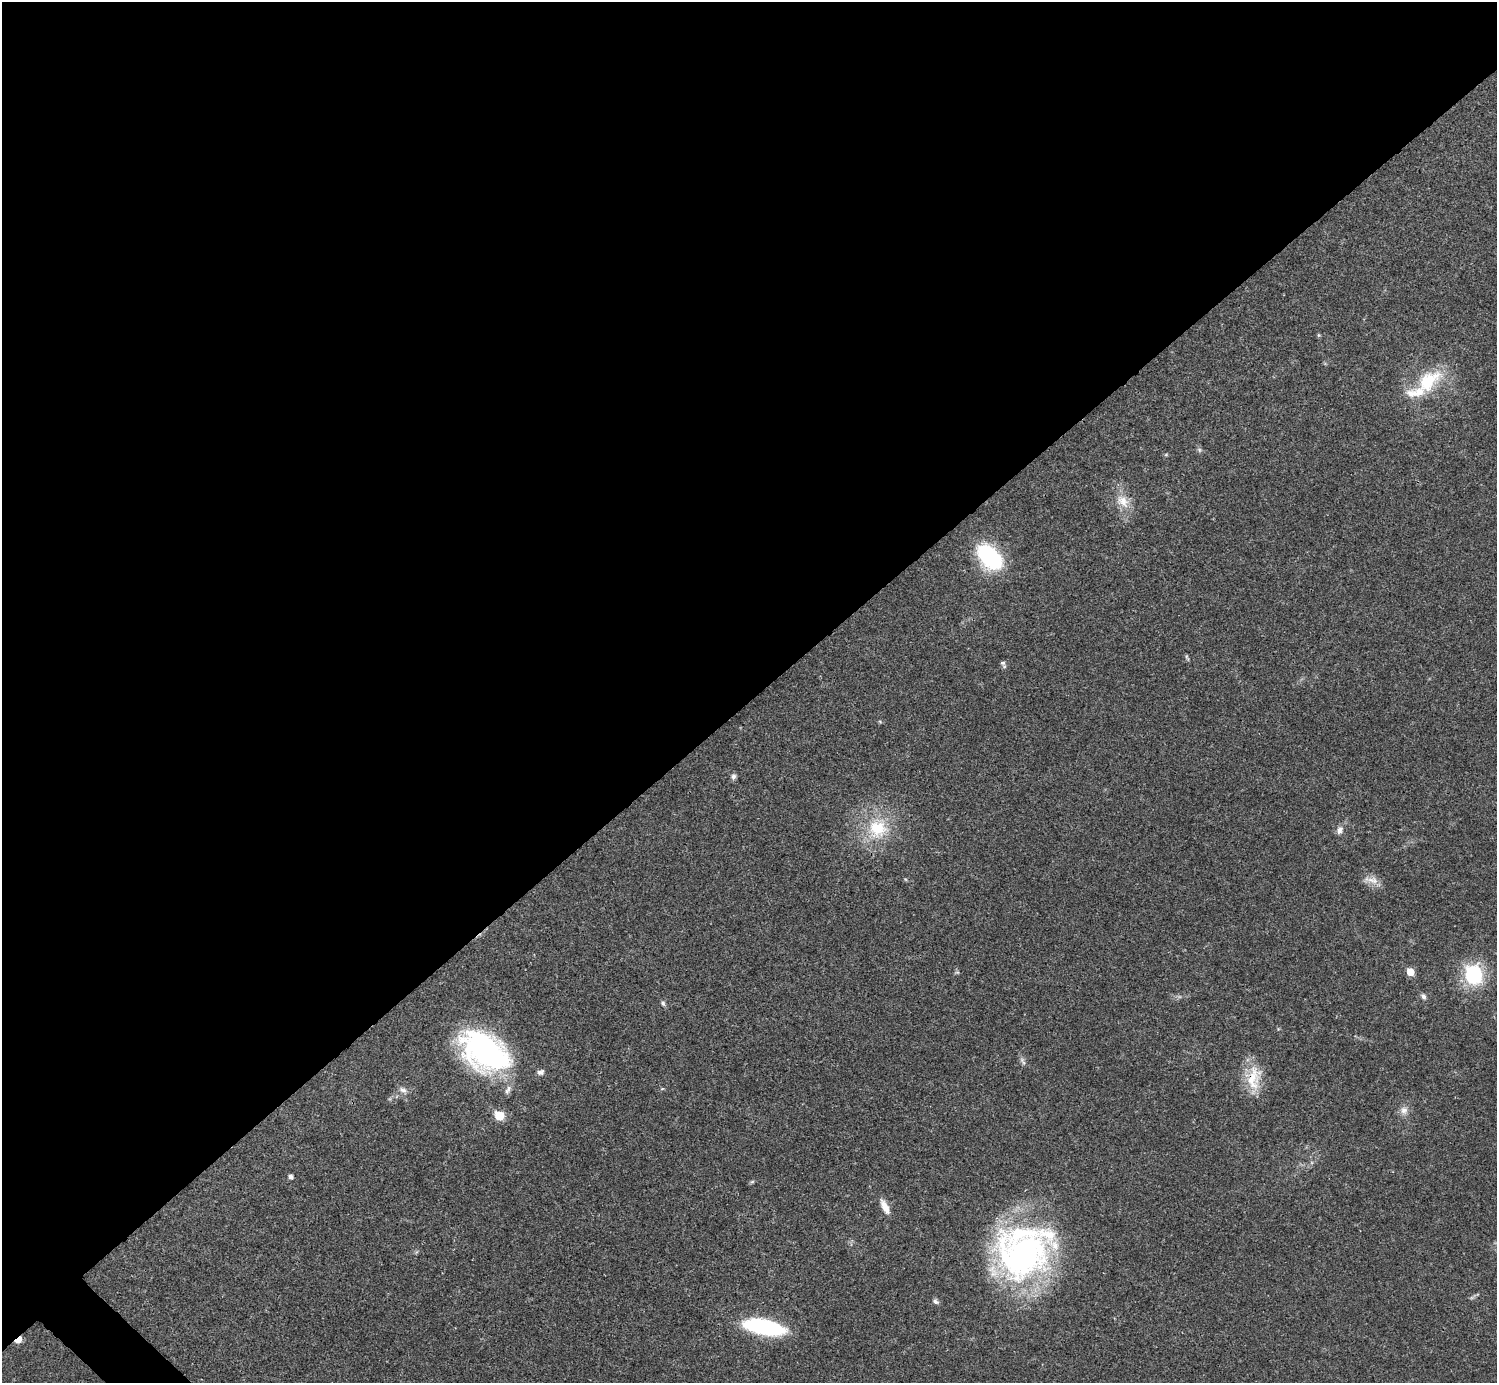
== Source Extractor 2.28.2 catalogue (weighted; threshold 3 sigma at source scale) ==
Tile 2 of 4 x 4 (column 2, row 1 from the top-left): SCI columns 1495-2989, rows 4302-5682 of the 5981 x 5981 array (HDU 1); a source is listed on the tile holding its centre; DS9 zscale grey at full resolution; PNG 1499 x 1385 px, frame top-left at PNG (2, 2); no overlay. Shown black and unused: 51% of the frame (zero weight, under 3 of 4 exposures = <1% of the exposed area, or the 3 px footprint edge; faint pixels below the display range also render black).
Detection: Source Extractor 2.28.2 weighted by HDU 2 'WHT'; one run over the whole footprint, this tile lists its part. Background 0.0208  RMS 0.0022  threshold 0.0101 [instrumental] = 3 sigma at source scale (4.5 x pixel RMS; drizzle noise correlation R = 1.50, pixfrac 1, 0.05/0.05 arcsec/px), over >= 5 px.
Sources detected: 39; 4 inside a brighter listed object's ellipse — not listed separately; the other 35 listed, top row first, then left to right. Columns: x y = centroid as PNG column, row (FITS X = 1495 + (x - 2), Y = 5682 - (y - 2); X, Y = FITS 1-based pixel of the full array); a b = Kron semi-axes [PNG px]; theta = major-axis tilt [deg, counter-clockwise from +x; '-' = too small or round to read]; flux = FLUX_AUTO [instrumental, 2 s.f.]
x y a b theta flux
1319 335 5 5 - 0.28
1428 381 39 22 41 13
1199 450 7 5 -48 0.47
1166 455 6 4 1 0.28
1123 501 21 14 -38 4
990 557 30 18 -47 22
1187 657 10 3 -70 0.36
1003 663 8 6 -46 0.57
880 722 6 4 -20 0.27
733 776 7 7 - 0.74
877 828 31 29 70 13
1340 830 11 8 69 1.2
905 879 5 4 - 0.26
1371 880 25 9 -8 2
957 972 6 4 1 0.32
1410 972 6 5 - 4.2
1473 975 10 9 - 28
1423 996 8 6 -67 0.73
663 1003 8 6 -78 0.56
485 1051 50 31 -34 58
1023 1061 14 6 -65 0.8
540 1072 9 6 14 0.84
1254 1079 39 19 86 7.2
662 1089 6 4 1 0.27
403 1090 12 7 -19 1.1
508 1090 14 7 60 1.2
1404 1110 11 11 - 1.6
499 1116 6 5 - 8.9
291 1177 5 4 - 0.74
752 1182 7 4 19 0.33
885 1207 19 7 -63 2.3
1022 1255 72 55 16 73
936 1301 9 6 -39 0.64
764 1327 33 11 -11 36
18 1340 7 4 38 4.5
Overlapping masked pixels (flux is a lower limit): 2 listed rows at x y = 1254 1079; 18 1340